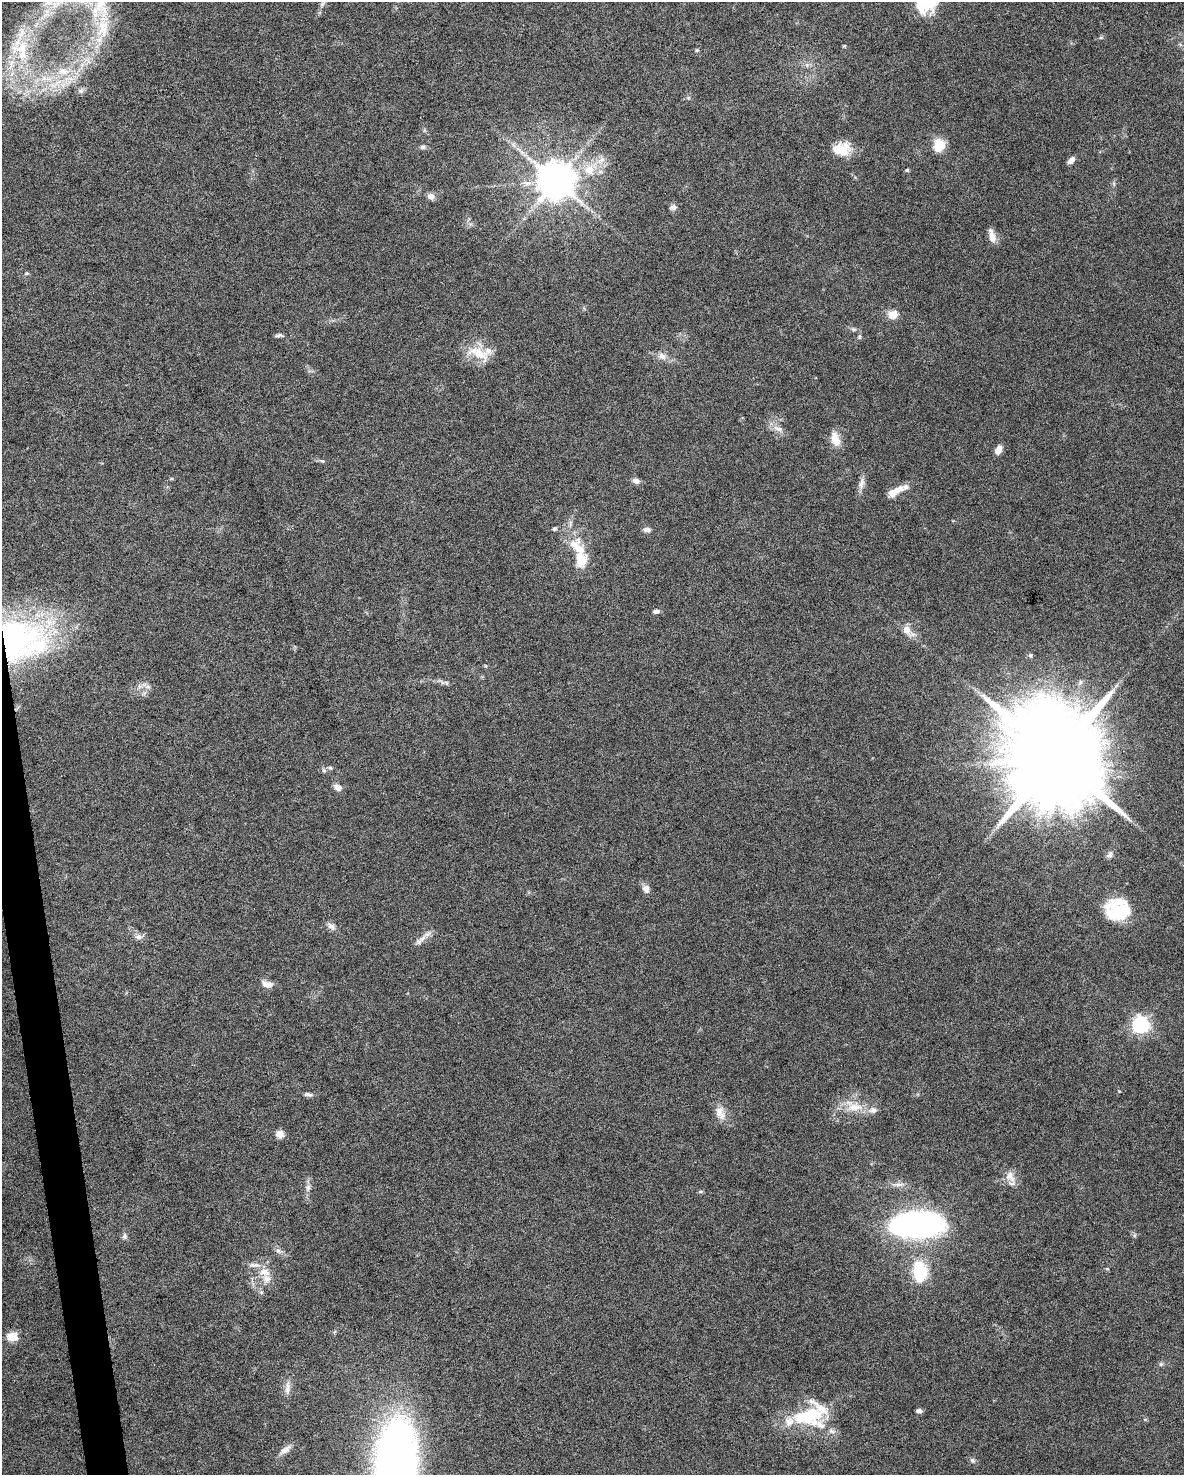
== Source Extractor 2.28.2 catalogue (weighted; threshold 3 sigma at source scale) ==
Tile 7 of 4 x 3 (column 3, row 2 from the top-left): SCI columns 2367-3548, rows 1533-3005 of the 4731 x 4494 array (HDU 1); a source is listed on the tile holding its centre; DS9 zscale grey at full resolution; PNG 1186 x 1477 px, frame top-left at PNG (2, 2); no overlay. Shown black and unused: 2% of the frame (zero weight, under 6 of 12 exposures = <1% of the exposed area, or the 3 px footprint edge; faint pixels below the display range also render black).
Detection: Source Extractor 2.28.2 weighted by HDU 2 'WHT'; one run over the whole footprint, this tile lists its part. Background 0.0368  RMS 0.0023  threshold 0.00935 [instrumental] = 3 sigma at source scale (4.09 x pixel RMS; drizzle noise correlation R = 1.36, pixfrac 0.8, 0.0396/0.0396 arcsec/px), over >= 5 px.
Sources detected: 92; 2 inside a brighter object's white glare — not listed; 14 inside a brighter listed object's ellipse — not listed separately; the other 76 listed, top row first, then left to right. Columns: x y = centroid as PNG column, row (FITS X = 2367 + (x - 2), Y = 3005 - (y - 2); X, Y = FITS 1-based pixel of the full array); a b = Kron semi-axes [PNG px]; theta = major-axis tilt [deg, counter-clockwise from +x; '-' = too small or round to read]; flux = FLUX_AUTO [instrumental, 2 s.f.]
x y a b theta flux
100 4 61 28 -83 17
322 4 11 4 50 0.65
1101 37 6 4 1 0.28
844 46 6 3 19 0.21
22 48 30 20 17 8.6
63 71 20 9 0 3.7
53 85 11 6 -10 1.6
81 91 8 7 - 0.65
939 145 14 12 72 4.1
423 147 7 6 - 0.52
840 149 18 12 10 6.2
521 152 7 4 -71 0.49
1071 160 10 5 44 1.1
601 161 15 6 42 1.6
589 170 15 14 - 3.9
907 170 5 5 - 0.29
556 181 10 10 - 670
431 196 9 8 - 1.1
673 207 8 7 - 0.9
992 236 18 7 -77 1.7
27 273 6 5 - 0.31
893 314 12 10 16 2.3
853 329 8 5 -24 0.48
279 335 12 4 1 0.53
859 337 6 5 - 0.36
478 353 32 14 -27 5.1
662 356 13 9 -22 1.5
778 429 16 6 -18 1.4
835 439 20 11 -72 2.5
998 450 10 6 66 1.5
322 461 6 5 - 0.31
636 481 9 6 -25 0.97
861 483 16 7 74 1.3
899 489 15 9 26 2
570 524 9 4 75 0.55
554 529 6 5 - 0.35
647 530 8 6 -5 0.85
581 559 21 12 -86 5.2
656 611 8 5 14 0.58
907 630 12 9 -63 1.9
21 640 70 57 -1 57
1030 655 6 5 - 0.34
446 683 6 4 -71 0.32
148 687 9 4 0 0.61
1056 757 25 21 -31 5600
330 768 6 5 - 0.33
338 787 9 6 -31 1.4
1110 855 10 7 53 0.8
646 889 11 8 -66 1.2
1122 912 27 23 31 7.3
331 926 13 7 -39 1
138 937 11 6 -1 0.9
422 938 13 6 40 1.4
267 984 12 7 -18 1.8
1141 1025 7 6 - 68
308 1094 12 5 -11 0.68
855 1107 25 12 4 4.5
720 1113 21 12 -67 2.4
280 1134 9 8 - 1.6
1010 1176 17 12 -58 2.2
899 1184 13 4 -2 0.9
308 1187 9 6 64 0.73
700 1192 7 4 0 0.3
917 1225 49 21 1 71
125 1236 9 6 90 0.61
278 1251 9 6 -39 0.79
920 1271 21 13 -85 10
264 1272 16 10 -16 2.4
13 1336 6 5 - 10
1161 1364 6 5 - 0.41
288 1387 18 6 83 1.4
919 1411 5 4 - 0.87
807 1415 42 24 -7 15
285 1450 18 8 38 1.4
972 1460 8 6 -34 0.54
396 1466 59 25 86 230
Overlapping masked pixels (flux is a lower limit): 1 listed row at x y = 21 640
Isophote crosses this tile's border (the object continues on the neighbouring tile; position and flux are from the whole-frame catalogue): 3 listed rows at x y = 100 4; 21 640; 396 1466